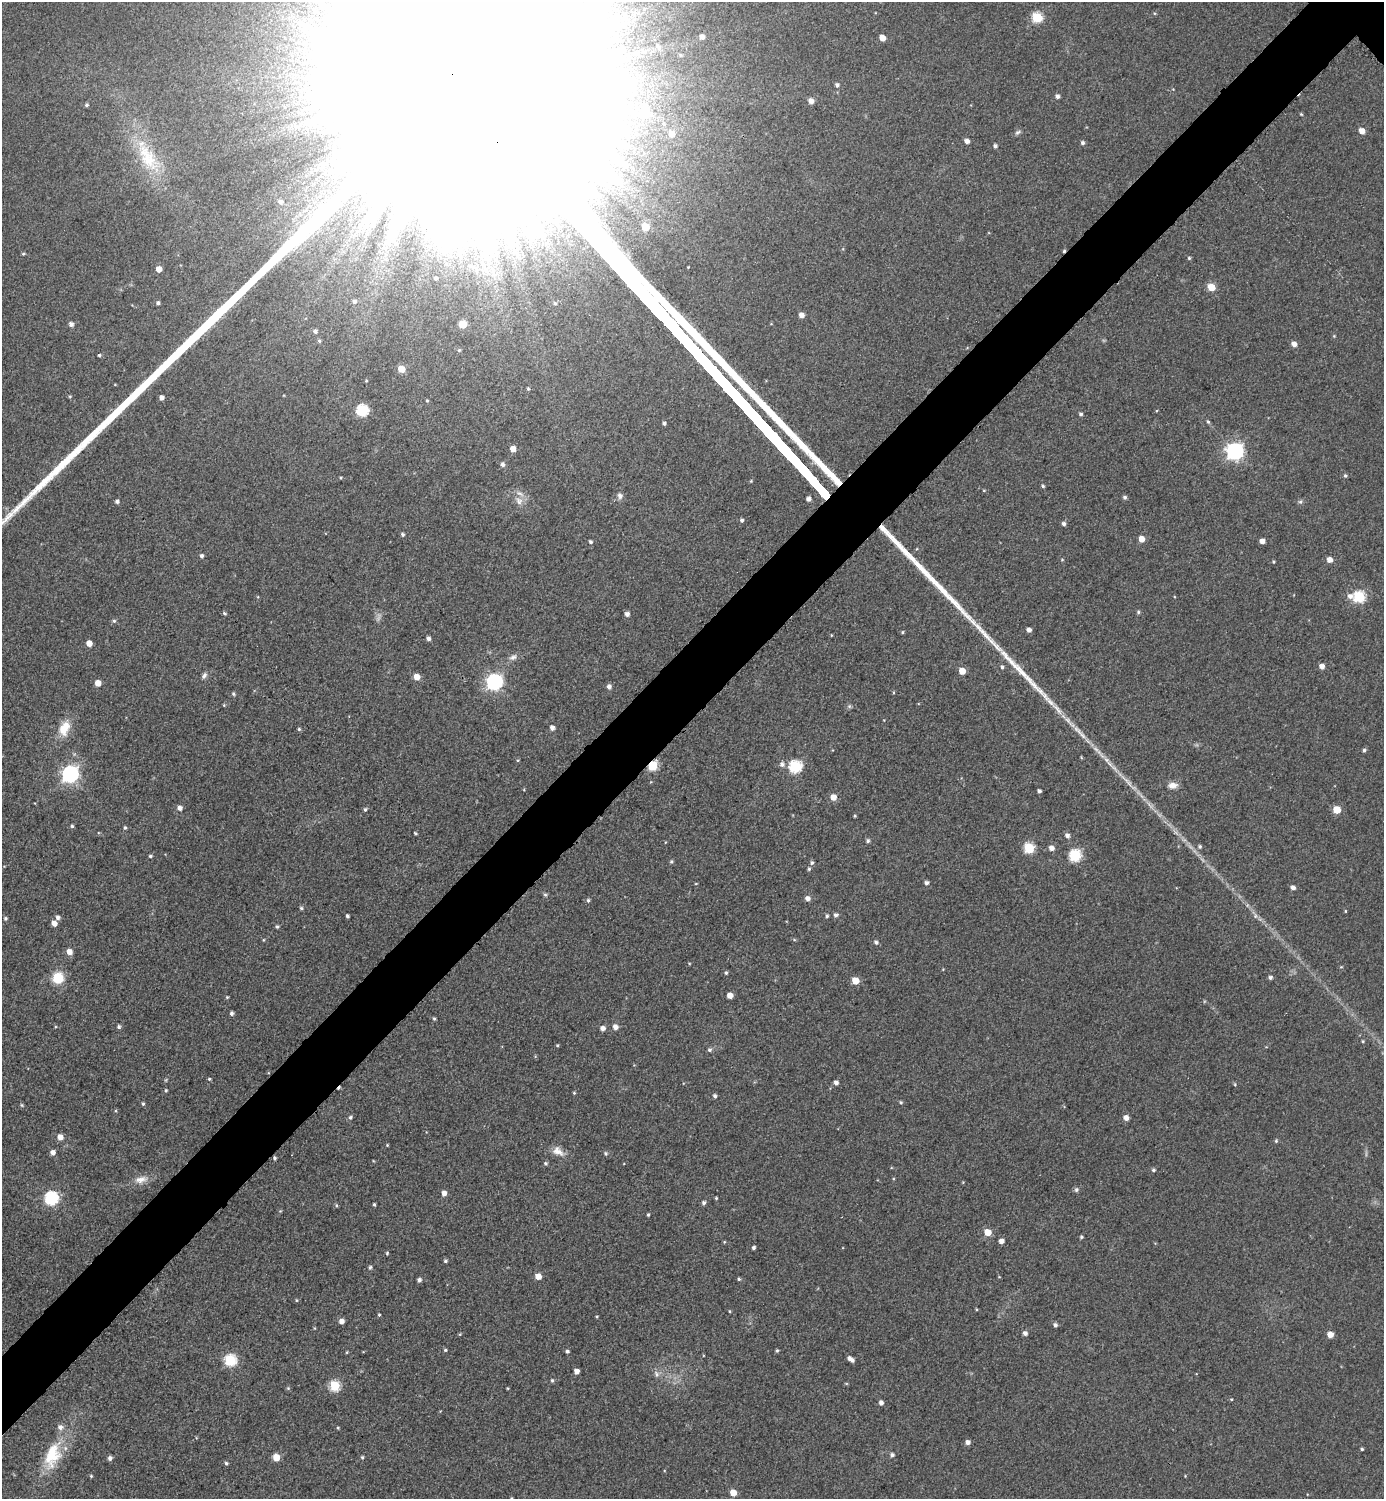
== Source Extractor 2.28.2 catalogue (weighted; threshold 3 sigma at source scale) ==
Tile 7 of 4 x 4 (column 3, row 2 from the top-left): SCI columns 3072-4453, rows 3004-4500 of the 5997 x 5997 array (HDU 1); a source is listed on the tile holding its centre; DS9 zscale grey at full resolution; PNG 1386 x 1501 px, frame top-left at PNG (2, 2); no overlay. Shown black and unused: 5% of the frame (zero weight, under 2 of 3 exposures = <1% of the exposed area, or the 3 px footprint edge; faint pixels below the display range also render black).
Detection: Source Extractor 2.28.2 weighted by HDU 2 'WHT'; one run over the whole footprint, this tile lists its part. Background 0.0372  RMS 0.018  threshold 0.0792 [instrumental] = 3 sigma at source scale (4.5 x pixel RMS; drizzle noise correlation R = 1.50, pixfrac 1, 0.05/0.05 arcsec/px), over >= 5 px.
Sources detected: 246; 2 inside a brighter object's white glare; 2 cosmic-ray / hot-pixel residue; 3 long thin detections or spike segments (spike, bleed or trail) — not listed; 2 inside a brighter listed object's ellipse — not listed separately; the other 237 listed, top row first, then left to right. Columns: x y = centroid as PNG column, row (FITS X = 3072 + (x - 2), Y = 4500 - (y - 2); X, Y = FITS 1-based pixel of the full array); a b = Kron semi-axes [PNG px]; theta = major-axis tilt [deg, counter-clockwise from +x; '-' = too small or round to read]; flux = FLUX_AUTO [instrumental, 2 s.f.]
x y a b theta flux
1037 17 6 5 - 110
702 37 5 4 - 9.7
882 38 5 4 - 19
658 46 6 4 -63 2.8
320 47 9 8 - 16
599 53 7 6 - 6
681 55 6 5 - 3.2
837 85 5 5 - 4.5
1057 96 5 5 - 5.6
811 101 5 5 - 12
86 105 4 4 - 3.1
1301 114 5 3 - 1.7
663 124 5 5 - 2.5
291 126 14 6 77 12
1362 131 5 5 - 16
1018 132 10 5 37 4.2
671 134 6 6 - 16
967 141 5 4 - 8.8
1082 143 5 5 - 4.3
995 146 4 4 - 4.7
147 157 43 18 -62 75
280 202 6 6 - 5.7
309 213 10 4 -64 6.6
645 227 5 5 - 42
460 253 23 8 -85 31
23 254 5 4 - 2.3
1189 258 4 4 - 2.4
446 264 8 7 - 8.8
471 266 14 6 -24 14
477 268 17 6 80 17
159 269 5 4 - 16
435 278 5 5 - 4.1
1211 287 5 5 - 42
354 301 5 4 - 4.3
158 303 4 4 - 3.7
555 303 5 4 - 2.2
801 315 5 4 - 10
71 324 5 4 - 7
463 324 5 5 - 45
315 331 5 4 - 4.5
1334 336 4 4 - 1.6
319 341 4 4 - 2.5
1294 344 5 5 - 11
459 350 5 4 - 2.6
99 355 3 3 - 2.9
401 369 5 5 - 28
366 381 4 3 - 1.7
115 384 4 3 - 1.2
528 389 4 4 - 2.3
70 396 4 4 - 2
161 398 4 4 - 7.4
427 400 4 3 - 1.9
362 410 6 6 - 150
1081 414 4 4 - 3.9
1208 422 6 4 -61 2.9
664 423 4 4 - 3.7
513 449 5 5 - 15
1235 451 7 7 - 600
502 464 6 5 - 5.3
1345 475 5 4 - 3
340 478 4 3 - 1.6
1043 486 4 4 - 2.7
620 496 8 7 - 6.5
1125 497 5 5 - 3.6
808 499 5 5 - 6.7
117 501 5 4 - 4.4
519 501 12 9 -58 13
1300 502 6 5 - 3.4
742 520 5 5 - 3.9
1064 524 5 4 - 4.8
402 534 4 4 - 3.5
1141 539 5 5 - 18
1262 541 4 4 - 9.8
590 542 4 4 - 3.7
201 556 5 4 - 4.4
909 556 32 7 -43 25
1062 560 4 4 - 1.7
1330 560 5 5 - 13
1273 562 4 3 - 2.1
1350 596 7 7 - 9.2
1359 597 6 6 - 150
1138 612 5 5 - 2.7
224 613 5 4 - 3
627 614 5 5 - 7.7
114 621 6 5 - 3.6
1029 630 4 4 - 7.7
831 635 4 3 - 1.3
428 638 4 4 - 5.2
89 643 5 4 - 17
513 657 11 7 33 7.7
1322 666 5 5 - 9.9
1002 667 4 4 - 3.5
962 671 5 5 - 24
204 675 9 6 62 5.5
417 677 5 5 - 21
494 682 7 7 - 480
98 683 5 4 - 21
609 686 5 5 - 6.9
233 694 5 4 - 2.9
224 705 4 4 - 1.7
64 728 21 12 70 33
552 728 5 4 - 8.1
299 729 4 4 - 2.5
1364 750 5 4 - 3.4
518 760 4 4 - 2
782 764 7 7 - 7
653 765 5 5 - 110
795 766 6 6 - 180
70 774 7 7 - 560
1172 785 12 8 5 12
1039 791 4 4 - 4.9
833 797 5 5 - 19
180 808 5 5 - 7.8
365 809 5 4 - 3.1
1337 810 5 5 - 36
855 816 3 3 - 2
72 826 4 4 - 3.1
125 828 5 4 - 2.7
415 833 3 3 - 2.4
1067 836 6 5 - 6.9
868 841 5 5 - 3.8
1200 846 5 5 - 3.2
1029 848 6 5 - 110
1051 848 5 5 - 9.7
1075 855 6 6 - 180
150 856 4 3 - 3
671 861 5 4 - 2.7
812 863 6 4 87 3.8
809 869 5 4 - 2.8
696 883 4 3 - 1.4
927 883 5 4 - 5.4
1293 888 5 4 - 7.5
545 895 6 5 - 2.7
808 898 5 5 - 9.1
588 900 5 4 - 3.2
301 908 5 4 - 3
1345 911 4 3 - 1.6
836 915 6 5 - 4.8
347 916 4 3 - 3.4
827 916 4 4 - 3.4
58 917 5 5 - 5.9
5 918 4 4 - 3.1
54 923 5 5 - 13
277 926 4 4 - 3.2
263 940 4 3 - 1.5
876 942 5 5 - 4.6
69 952 5 5 - 14
726 973 5 4 - 2.7
1270 977 4 4 - 4.7
58 978 11 11 - 43
855 981 5 5 - 35
730 995 5 5 - 15
227 997 4 4 - 1.9
231 1013 5 4 - 4.3
434 1019 5 3 - 2.4
119 1027 5 4 - 3.8
615 1027 5 5 - 12
603 1028 5 5 - 9.2
557 1045 4 3 - 1.9
709 1050 6 5 - 4
209 1079 4 3 - 2.3
836 1083 5 4 - 6.9
1235 1084 5 3 - 1.6
166 1090 4 3 - 2.3
574 1093 4 3 - 2
715 1096 4 4 - 3.8
901 1102 4 4 - 2.4
143 1104 5 4 - 2.5
22 1105 5 4 - 2.3
350 1117 6 5 - 3.4
1126 1118 5 5 - 11
60 1137 5 5 - 14
1276 1141 5 4 - 2.4
387 1145 3 3 - 1.6
558 1151 17 10 -35 16
53 1152 5 5 - 9.2
606 1153 5 5 - 3.1
274 1158 4 4 - 3.5
546 1163 5 4 - 3.4
1153 1170 4 4 - 3.5
141 1179 19 9 11 17
1076 1190 6 6 - 4.2
444 1193 5 4 - 11
51 1198 6 6 - 250
716 1198 3 3 - 1.7
704 1203 5 5 - 4.3
374 1204 3 3 - 2.3
336 1205 5 3 - 1.9
280 1211 4 4 - 1.7
648 1215 4 3 - 2.3
988 1232 5 5 - 30
1081 1237 4 3 - 2.8
1001 1241 4 4 - 9.7
724 1242 4 3 - 1.6
753 1248 4 3 - 3.9
387 1253 5 4 - 1.9
445 1261 4 4 - 3.2
370 1267 5 4 - 3.3
538 1276 5 5 - 18
739 1279 4 4 - 2.6
419 1280 4 4 - 5.5
296 1300 4 3 - 1.7
729 1311 5 3 - 1.6
379 1315 4 3 - 1.9
597 1316 4 3 - 1.6
341 1321 5 4 - 9.8
1055 1325 4 4 - 5.3
314 1328 5 3 - 1.5
1025 1333 5 5 - 6.1
1330 1334 5 5 - 17
445 1350 4 4 - 2.2
567 1351 4 4 - 3.6
777 1351 5 4 - 2.5
347 1352 4 3 - 1.6
850 1359 7 4 -36 9.3
230 1360 6 6 - 160
576 1371 4 4 - 11
657 1374 10 6 -70 6.7
552 1380 5 4 - 2.6
335 1386 6 5 - 110
288 1388 5 5 - 2.3
508 1388 4 3 - 1.6
1231 1399 4 3 - 1.7
881 1403 4 4 - 7.5
338 1428 4 3 - 1.9
968 1442 5 5 - 7.8
1362 1449 3 3 - 2.4
52 1455 39 21 72 78
892 1455 6 5 - 4.6
276 1457 5 5 - 31
362 1457 4 4 - 2.4
110 1458 4 4 - 6.4
226 1463 5 4 - 3.2
91 1476 5 4 - 2
1185 1476 3 3 - 1.3
733 1493 5 5 - 25
511 1498 4 3 - 1.8
Overlapping masked pixels (flux is a lower limit): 2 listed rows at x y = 653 765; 274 1158
Isophote crosses this tile's border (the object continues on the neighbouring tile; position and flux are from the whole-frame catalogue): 1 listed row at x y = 511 1498